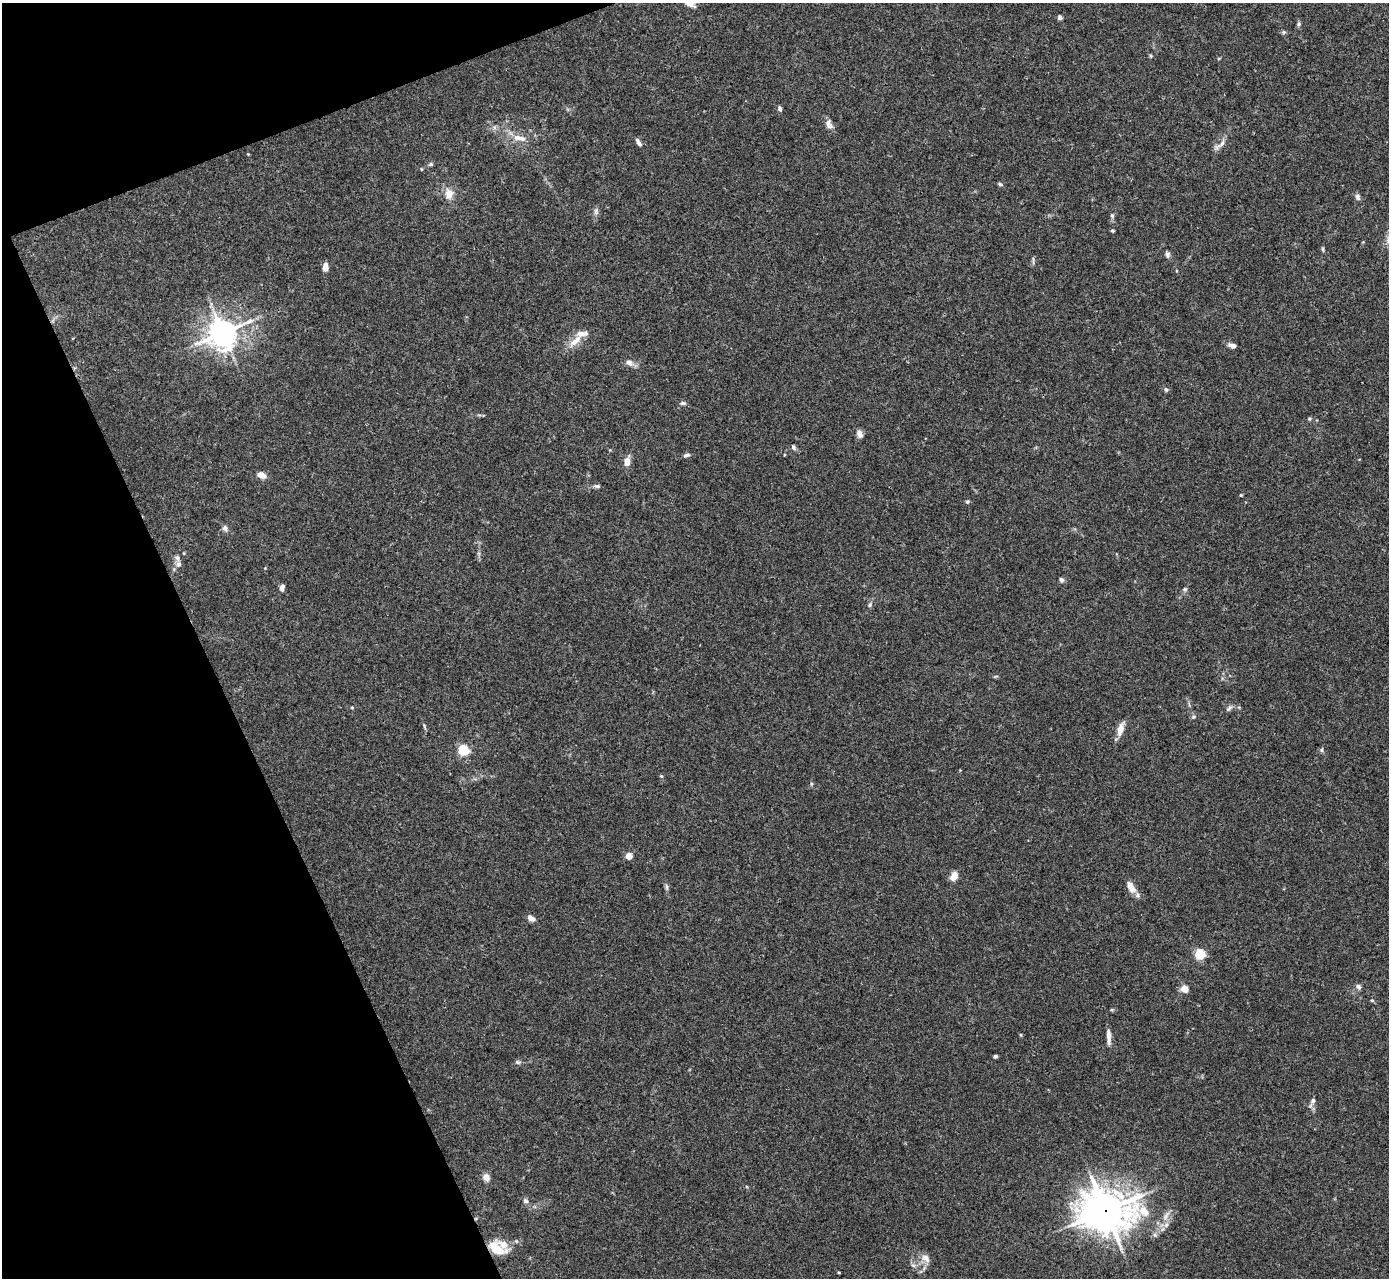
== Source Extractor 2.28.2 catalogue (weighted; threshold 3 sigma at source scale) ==
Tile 5 of 4 x 4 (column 1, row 2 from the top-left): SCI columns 4-1390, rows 2836-4111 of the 5553 x 5542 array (HDU 1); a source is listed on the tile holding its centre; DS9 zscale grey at full resolution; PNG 1391 x 1280 px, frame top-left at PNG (2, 3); no overlay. Shown black and unused: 19% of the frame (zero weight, under 3 of 4 exposures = <1% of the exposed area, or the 3 px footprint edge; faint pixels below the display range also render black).
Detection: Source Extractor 2.28.2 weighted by HDU 2 'WHT'; one run over the whole footprint, this tile lists its part. Background 0.0392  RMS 0.0028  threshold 0.0126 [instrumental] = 3 sigma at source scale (4.5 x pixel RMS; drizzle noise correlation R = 1.50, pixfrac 1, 0.05/0.05 arcsec/px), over >= 5 px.
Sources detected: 76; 5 inside a brighter listed object's ellipse — not listed separately; the other 71 listed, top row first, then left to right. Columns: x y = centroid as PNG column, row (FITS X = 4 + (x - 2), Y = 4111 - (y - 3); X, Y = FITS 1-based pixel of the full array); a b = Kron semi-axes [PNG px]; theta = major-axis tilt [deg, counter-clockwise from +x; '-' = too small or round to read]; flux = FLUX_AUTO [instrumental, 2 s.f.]
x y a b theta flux
1060 17 5 5 - 0.72
1299 24 6 5 - 0.49
1284 32 6 4 71 0.35
1151 56 6 3 -71 0.31
780 109 6 5 - 0.6
829 124 12 7 -62 1.7
517 137 12 8 0 2
638 143 11 5 -59 0.96
1222 143 13 4 53 1.2
431 164 6 5 - 0.45
421 169 5 3 - 0.22
1000 184 7 4 -22 0.49
449 194 13 10 -86 2.8
1358 197 8 6 -79 0.81
596 212 9 5 -85 0.8
1112 216 6 5 - 0.49
1112 231 4 3 - 0.37
1323 249 7 3 -82 0.36
1167 254 8 6 -85 0.78
1033 260 12 2 90 0.37
325 267 9 5 -90 2.1
223 333 9 9 - 350
576 340 26 8 44 3.5
1232 346 9 6 -18 1.2
629 362 10 8 -47 1.4
1166 389 6 5 - 0.6
683 403 8 5 0 0.58
1309 419 6 5 - 0.41
860 434 10 7 -72 1.2
793 447 8 5 -62 0.62
686 455 9 5 16 0.67
627 462 11 7 87 2
261 475 9 6 -20 2.2
597 486 9 5 -1 0.65
1241 495 4 3 - 0.24
967 502 6 5 - 0.42
225 528 8 6 -79 0.91
178 564 8 7 - 0.95
1061 580 7 6 - 0.57
282 587 7 5 74 0.99
1185 589 6 5 - 0.53
870 605 6 5 - 0.56
352 707 5 3 - 0.26
1229 708 10 4 40 0.68
424 726 9 3 -62 0.39
1120 729 14 7 76 2.8
463 750 5 5 - 27
1322 750 6 4 -90 0.43
661 776 5 5 - 0.32
811 784 6 3 72 0.34
629 856 4 4 - 4.4
954 876 8 6 58 3.1
667 887 9 4 -79 0.61
1131 887 15 7 -64 2.5
531 918 9 6 -29 1.4
1200 954 5 5 - 22
1358 987 7 6 - 0.88
1184 989 5 4 - 6.2
1372 1000 5 3 - 0.31
1021 1035 5 3 - 0.26
1109 1037 17 4 -87 1.9
995 1056 4 3 - 0.6
518 1062 8 5 -19 0.53
1313 1101 8 6 62 0.91
486 1177 9 7 -60 1.6
526 1201 8 6 -18 0.72
1105 1210 21 17 -4 470
496 1249 23 13 -30 6
926 1258 13 9 -48 1.9
913 1265 7 4 -19 0.52
839 1272 4 3 - 0.23
Overlapping masked pixels (flux is a lower limit): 2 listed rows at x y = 1105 1210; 496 1249